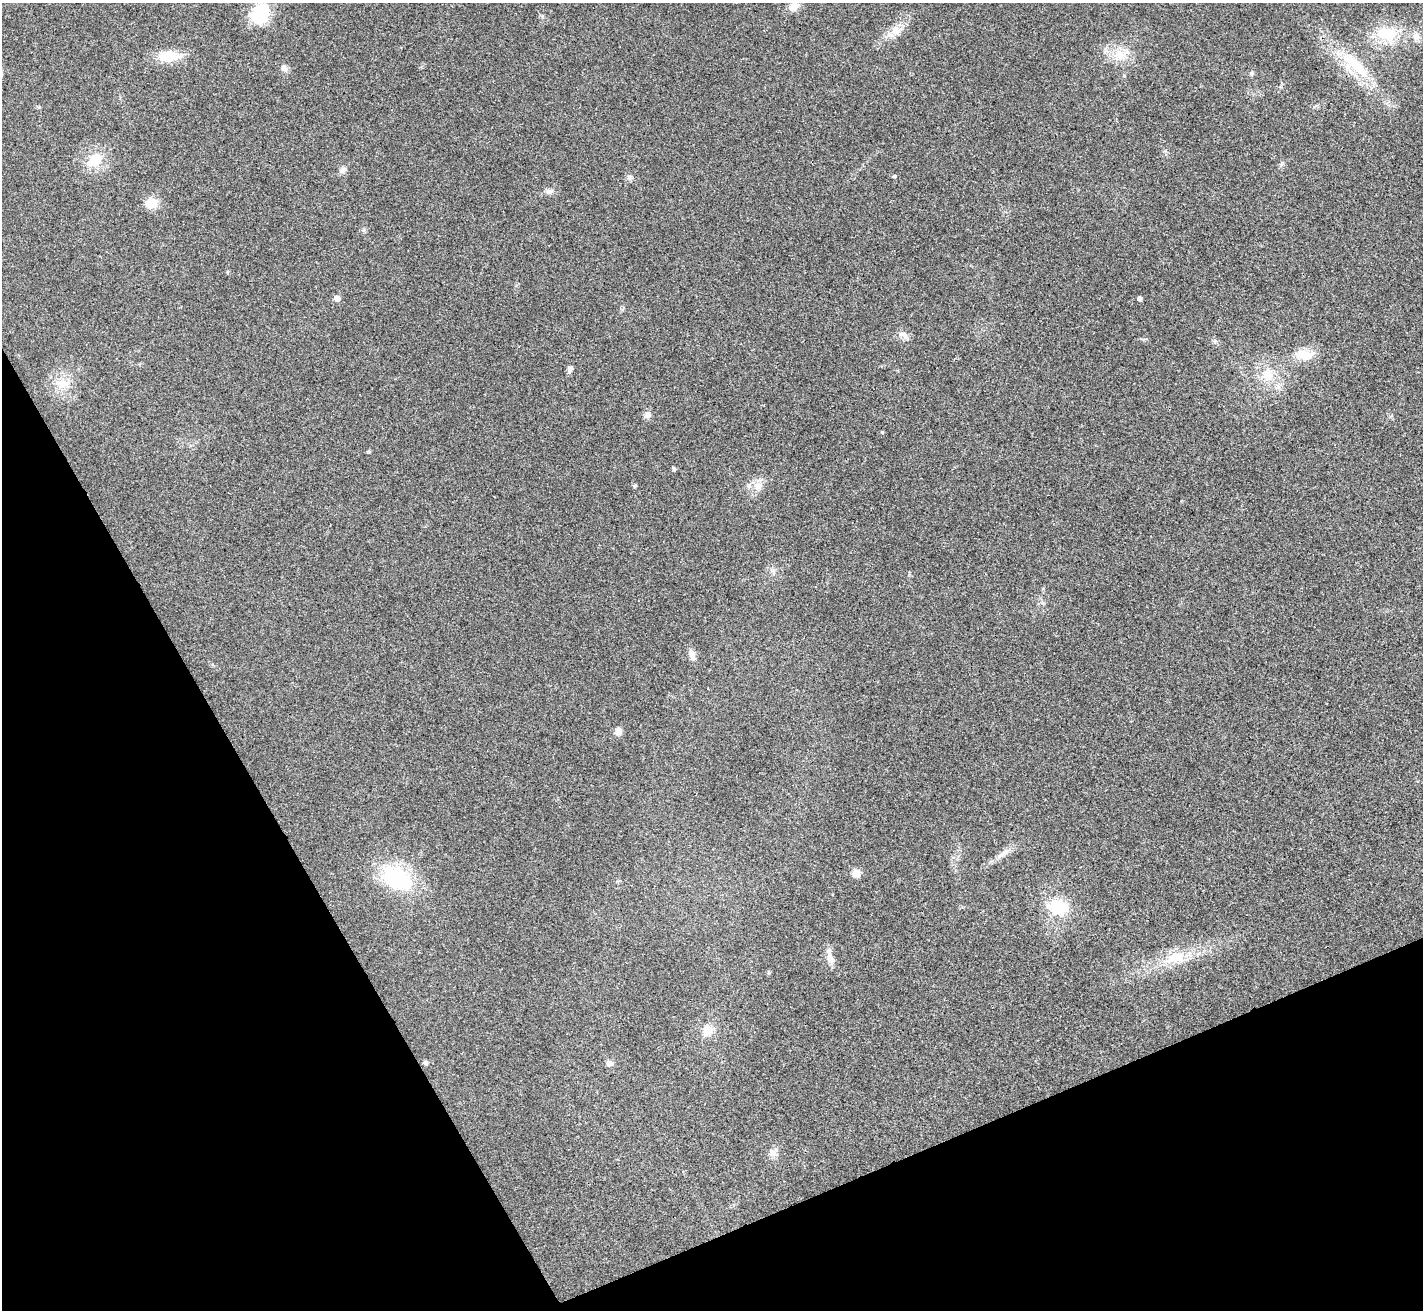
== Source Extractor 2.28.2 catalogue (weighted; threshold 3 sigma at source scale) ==
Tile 14 of 4 x 4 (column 2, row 4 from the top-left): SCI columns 1426-2846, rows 290-1597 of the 5689 x 5677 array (HDU 1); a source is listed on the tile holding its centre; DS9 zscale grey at full resolution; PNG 1425 x 1312 px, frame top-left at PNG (2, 3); no overlay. Shown black and unused: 23% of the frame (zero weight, under 3 of 4 exposures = <1% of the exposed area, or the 3 px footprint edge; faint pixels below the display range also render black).
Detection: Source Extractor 2.28.2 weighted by HDU 2 'WHT'; one run over the whole footprint, this tile lists its part. Background 0.0208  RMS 0.0055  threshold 0.0248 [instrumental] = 3 sigma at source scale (4.5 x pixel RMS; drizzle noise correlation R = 1.50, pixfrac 1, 0.05/0.05 arcsec/px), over >= 5 px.
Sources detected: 43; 1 inside a brighter listed object's ellipse — not listed separately; the other 42 listed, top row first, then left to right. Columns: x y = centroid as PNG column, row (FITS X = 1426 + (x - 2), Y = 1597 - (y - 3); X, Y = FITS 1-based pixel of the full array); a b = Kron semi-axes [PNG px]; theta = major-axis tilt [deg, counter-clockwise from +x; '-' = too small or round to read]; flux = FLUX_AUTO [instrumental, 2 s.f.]
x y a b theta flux
794 6 13 10 38 5.4
260 14 24 20 68 23
896 30 15 14 - 6.7
1387 34 31 19 -4 23
1119 55 19 17 17 11
169 56 29 13 1 14
1355 65 50 15 -42 29
284 68 11 7 -47 2.4
1251 73 7 6 - 1.1
95 160 20 12 41 14
342 170 9 7 37 2.5
894 176 5 4 - 0.77
629 178 9 6 -63 1.5
549 191 12 7 8 2.6
151 203 13 11 8 9.1
337 298 6 5 - 4.2
1139 298 5 4 - 1.8
901 334 11 6 -1 2.7
1304 355 24 12 0 10
570 369 9 6 74 2.1
1268 375 17 13 -79 11
63 383 22 12 9 10
647 415 9 8 - 2.5
882 432 4 4 - 0.59
368 452 5 4 - 0.76
674 469 6 4 -63 0.95
635 486 5 4 - 0.72
757 486 13 11 2 5.4
772 571 8 5 -45 1.6
692 655 15 8 -74 3.3
618 731 8 7 - 3.9
1000 855 16 5 27 3.6
856 873 10 9 - 3.9
397 878 38 25 -31 47
1058 907 22 17 -12 23
830 957 22 8 -79 5.1
1175 958 35 16 13 19
769 973 7 3 -72 0.63
708 1030 13 10 56 7.6
425 1063 6 5 - 1.3
610 1063 9 7 -2 2.2
773 1153 11 9 -43 3.4
Overlapping masked pixels (flux is a lower limit): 1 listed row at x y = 1355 65
Unlisted compact peaks at least as high as the median listed source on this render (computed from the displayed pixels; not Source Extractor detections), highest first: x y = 1215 341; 39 107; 542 16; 1281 165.